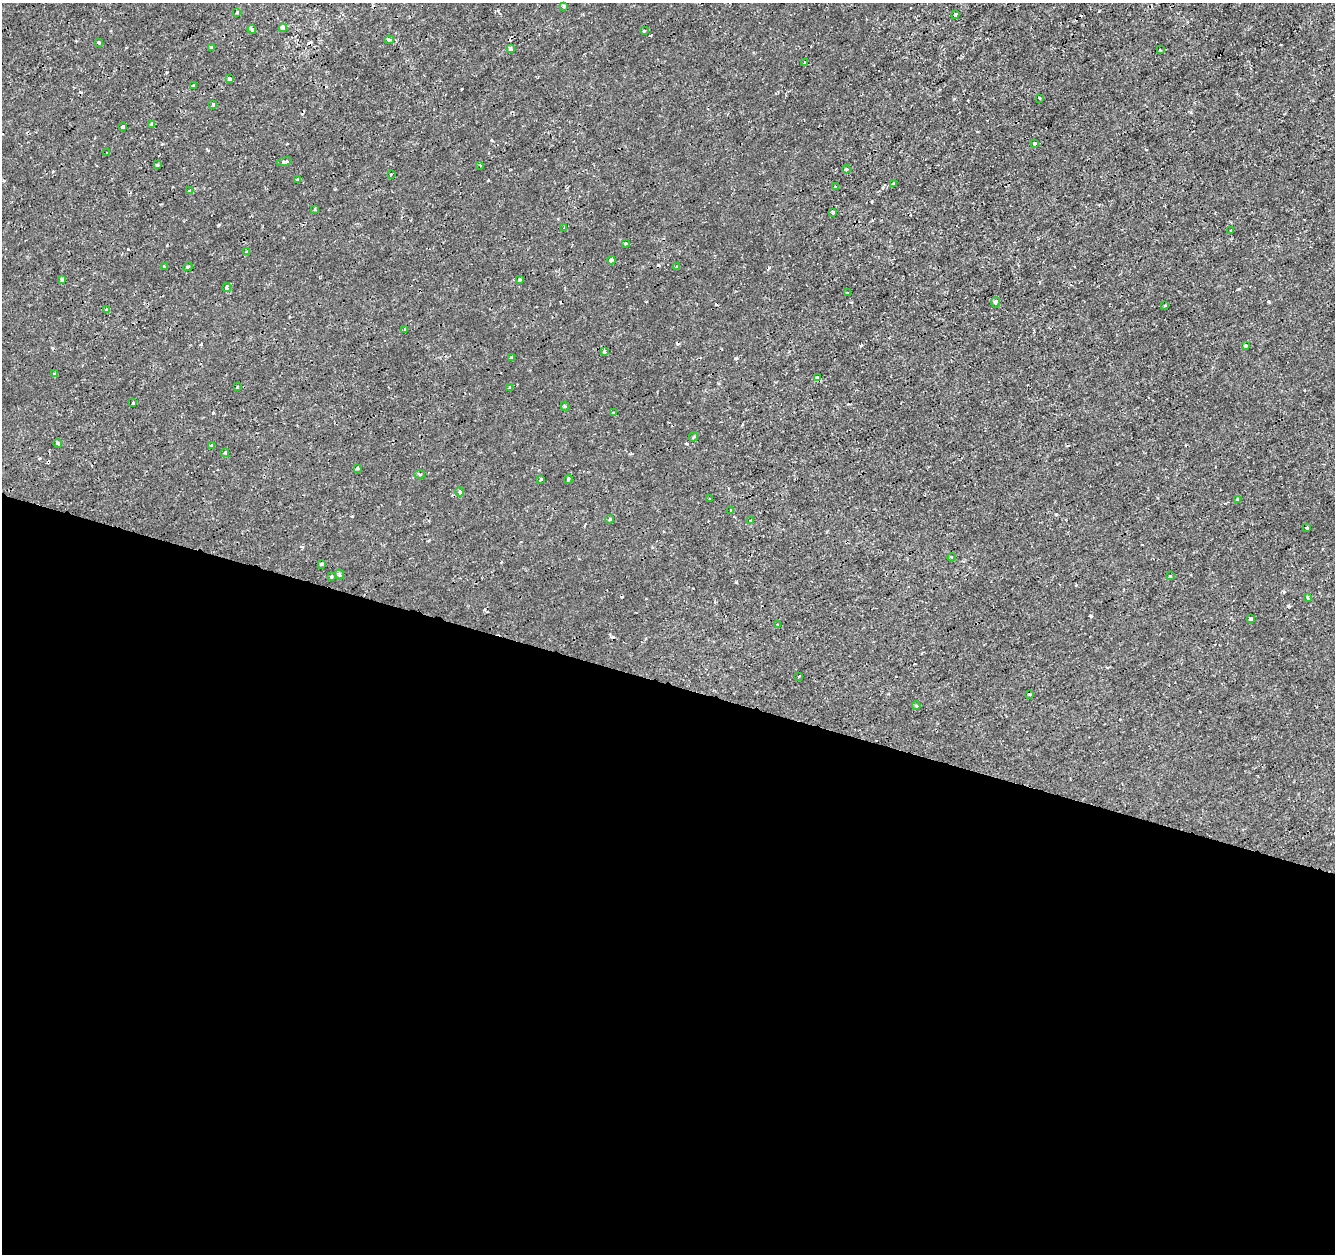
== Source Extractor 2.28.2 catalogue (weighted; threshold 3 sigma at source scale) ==
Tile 14 of 4 x 4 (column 2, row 4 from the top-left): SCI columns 1334-2666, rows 217-1468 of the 5339 x 5501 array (HDU 1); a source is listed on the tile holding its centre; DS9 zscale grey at full resolution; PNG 1337 x 1256 px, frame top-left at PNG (2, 3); each listed source drawn as its Kron ellipse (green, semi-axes under 4 px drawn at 4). Shown black and unused: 46% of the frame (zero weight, under 2 of 3 exposures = <1% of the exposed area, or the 3 px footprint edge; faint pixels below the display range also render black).
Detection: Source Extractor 2.28.2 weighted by HDU 2 'WHT'; one run over the whole footprint, this tile lists its part. Background 1.78e-04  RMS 0.0011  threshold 0.00517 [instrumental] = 3 sigma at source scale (4.5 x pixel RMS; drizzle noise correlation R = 1.50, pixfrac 1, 0.0396/0.0396 arcsec/px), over >= 5 px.
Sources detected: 95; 12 cosmic-ray / hot-pixel residue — neither listed nor drawn; the other 83 listed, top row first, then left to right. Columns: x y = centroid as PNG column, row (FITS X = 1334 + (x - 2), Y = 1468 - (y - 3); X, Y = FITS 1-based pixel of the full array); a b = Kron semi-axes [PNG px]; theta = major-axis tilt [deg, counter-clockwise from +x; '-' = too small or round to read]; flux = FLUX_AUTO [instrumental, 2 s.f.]
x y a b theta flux
564 6 3 3 - 0.27
237 12 3 3 - 0.21
955 14 4 3 - 0.19
283 28 4 4 - 0.9
252 29 4 3 - 0.64
644 31 3 3 - 0.22
389 40 5 4 - 0.19
99 42 3 3 - 0.22
211 47 3 3 - 0.18
510 49 4 3 - 0.72
1160 50 3 2 - 0.13
805 62 3 3 - 0.27
230 79 4 4 - 0.22
193 85 3 3 - 0.14
1039 98 3 2 - 0.17
213 104 4 3 - 0.24
152 124 4 3 - 0.33
122 127 4 3 - 0.32
1035 143 3 3 - 0.43
107 153 3 2 - 0.086
284 161 8 4 13 0.32
158 165 3 3 - 0.16
480 165 3 3 - 0.21
846 169 4 4 - 0.22
391 174 4 3 - 0.14
297 180 3 2 - 0.13
893 183 3 3 - 0.18
836 187 4 3 - 0.31
189 191 3 3 - 0.17
315 209 4 3 - 0.13
833 212 3 3 - 0.29
564 228 3 3 - 0.088
1231 231 3 2 - 0.19
625 243 3 3 - 0.23
247 252 4 4 - 0.17
611 260 4 4 - 0.91
165 267 3 3 - 0.3
188 267 5 3 - 0.1
676 267 4 3 - 0.16
519 279 3 3 - 0.19
62 280 3 3 - 0.45
227 287 4 3 - 0.49
847 293 3 3 - 0.33
995 302 5 4 - 0.24
1165 305 3 3 - 0.14
107 310 3 3 - 0.3
405 330 4 3 - 0.67
1245 345 3 3 - 0.21
604 352 4 3 - 0.16
512 358 4 3 - 0.37
55 374 3 3 - 0.29
817 378 4 4 - 1.4
237 387 3 2 - 0.094
510 387 3 3 - 0.24
133 403 3 3 - 0.75
565 406 4 4 - 0.15
613 413 4 3 - 0.14
693 437 5 3 - 0.16
57 443 4 3 - 0.19
211 445 4 3 - 0.14
225 453 4 3 - 0.17
357 468 3 3 - 0.29
420 474 5 3 - 0.14
541 479 3 3 - 0.16
568 479 4 3 - 0.27
460 492 5 4 - 0.21
710 499 4 2 - 0.092
1238 499 4 3 - 0.31
731 510 4 2 - 0.091
610 519 4 3 - 0.17
751 520 4 2 - 0.1
1307 528 3 3 - 0.42
951 557 4 2 - 0.09
321 564 4 4 - 0.14
339 575 5 4 - 0.21
1170 576 3 3 - 0.28
331 577 3 2 - 0.2
1308 598 4 3 - 0.19
1251 619 4 3 - 0.78
778 625 3 3 - 0.15
799 676 3 2 - 0.093
1029 694 3 2 - 0.2
916 706 4 3 - 0.17
Unlisted compact peaks at least as high as the median listed source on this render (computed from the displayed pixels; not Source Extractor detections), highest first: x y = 736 358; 769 267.